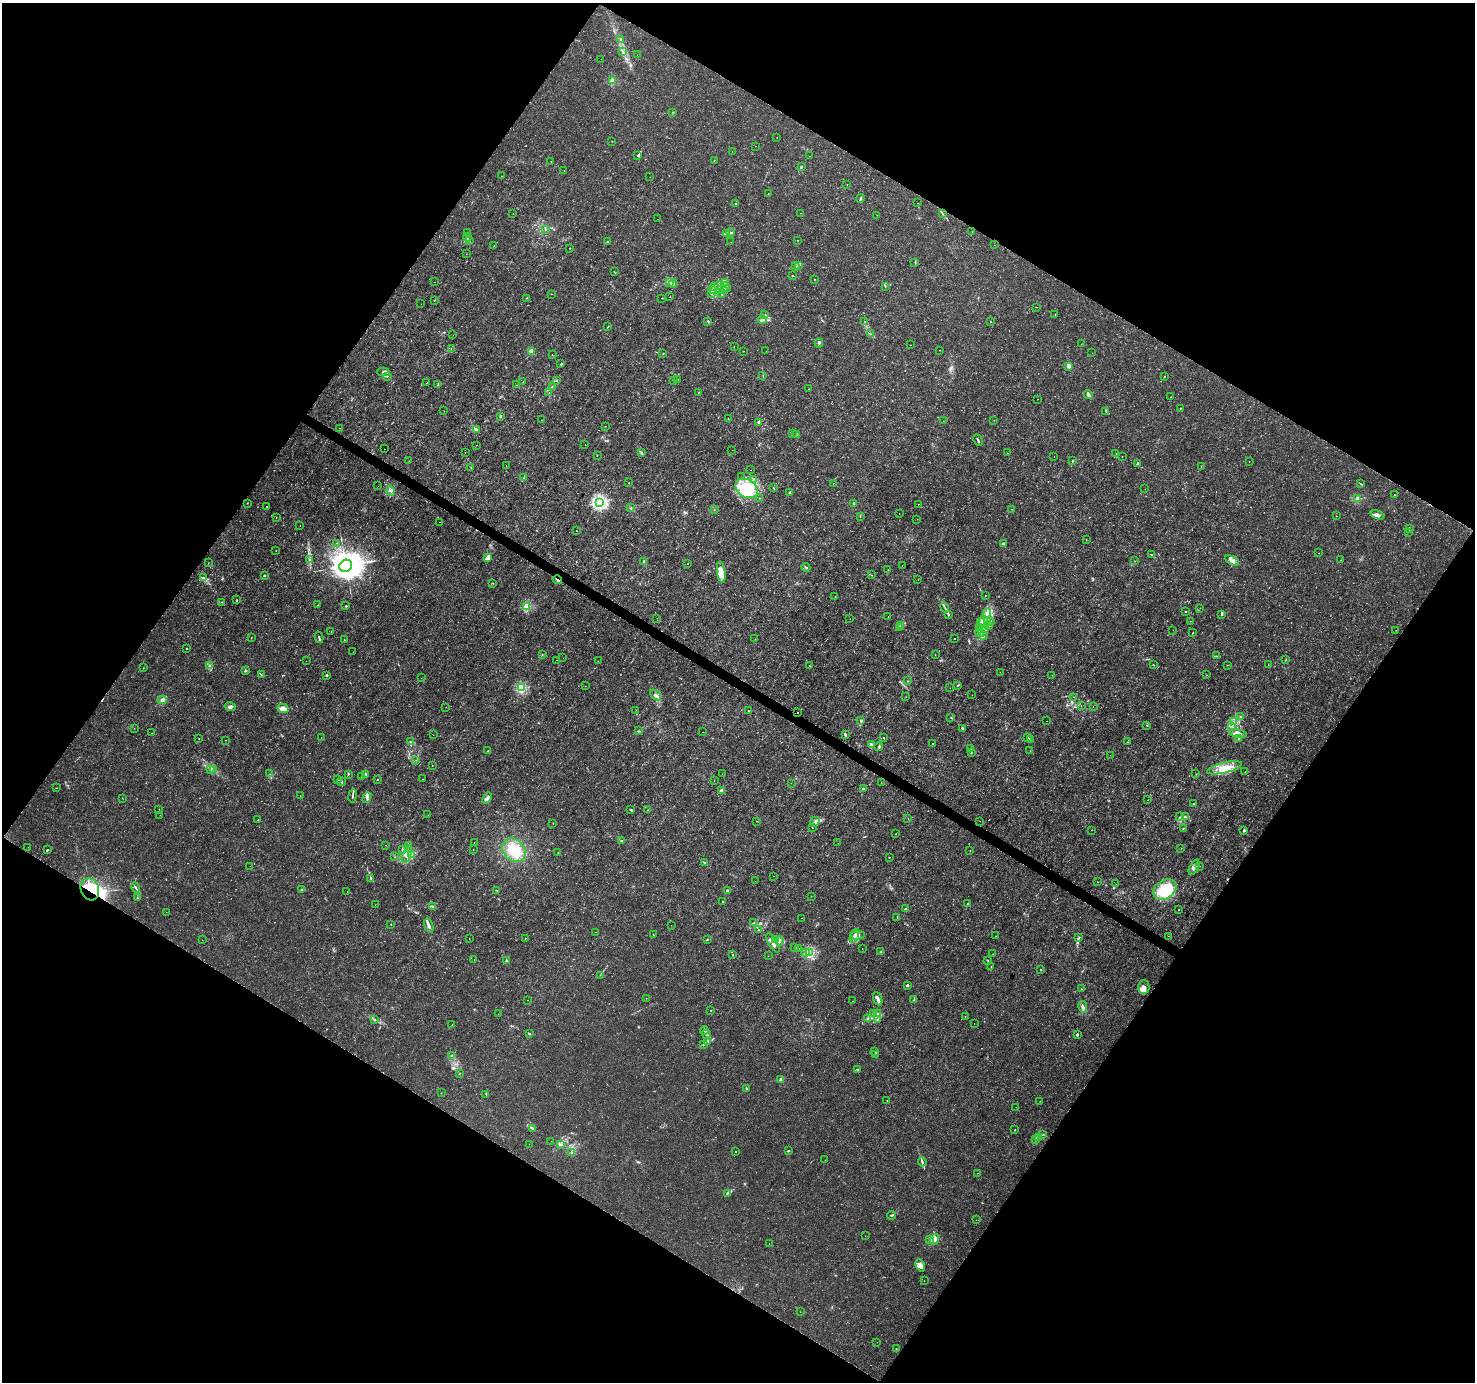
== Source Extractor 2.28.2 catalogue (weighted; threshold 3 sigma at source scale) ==
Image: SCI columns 2-5892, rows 187-5706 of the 5899 x 5961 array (HDU 1 of 3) = the unmasked area's bounding box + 8 px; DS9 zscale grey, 4 x 4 block average (1 PNG px = mean of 4 x 4 image px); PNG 1477 x 1384 px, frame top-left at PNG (2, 3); each listed source drawn as its Kron ellipse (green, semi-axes under 4 px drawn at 4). Shown black and unused: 49% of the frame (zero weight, under 3 of 4 exposures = <1% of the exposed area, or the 3 px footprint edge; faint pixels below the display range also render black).
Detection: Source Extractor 2.28.2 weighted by HDU 2 'WHT'. Background 0.0024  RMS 8.1e-04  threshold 0.00363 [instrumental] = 3 sigma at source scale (4.5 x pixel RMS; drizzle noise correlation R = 1.50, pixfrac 1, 0.0396/0.0396 arcsec/px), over >= 5 px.
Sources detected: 727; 27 too faint to see at this stretch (4 x 4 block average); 4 inside a brighter object's white glare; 10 cosmic-ray / hot-pixel residue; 1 long thin detection or spike segment (spike, bleed or trail) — neither listed nor drawn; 16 coinciding with a brighter row at this scale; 44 inside a brighter listed object's ellipse — not listed separately; of the other 625, all 500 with FLUX_AUTO >= 0.102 (the completeness limit of this list) listed and drawn (125 fainter detections not listed), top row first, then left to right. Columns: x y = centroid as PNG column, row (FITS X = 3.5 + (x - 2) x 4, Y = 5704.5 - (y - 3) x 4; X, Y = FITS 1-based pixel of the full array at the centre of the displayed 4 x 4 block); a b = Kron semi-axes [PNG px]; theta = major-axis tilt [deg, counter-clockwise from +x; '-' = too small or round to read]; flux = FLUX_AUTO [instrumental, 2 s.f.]
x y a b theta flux
621 39 2 2 - 0.26
623 51 4 2 - 0.5
637 55 2 2 - 0.11
601 59 2 2 - 0.13
612 81 2 2 - 17
673 112 2 2 - 0.22
777 137 2 2 - 0.13
612 141 2 2 - 0.12
755 146 2 2 - 0.16
732 151 2 2 - 0.13
638 155 4 2 - 0.64
809 156 2 2 - 0.19
714 160 2 2 - 0.14
551 161 2 2 - 0.31
801 167 3 2 - 0.55
564 170 2 2 - 0.24
502 176 2 2 - 0.28
650 177 2 2 - 0.22
847 185 2 2 - 0.31
768 193 2 2 - 0.13
860 199 4 2 - 0.86
917 203 2 2 - 0.35
736 204 2 2 - 0.52
513 213 2 2 - 0.11
801 213 2 2 - 0.1
943 214 3 2 - 0.34
877 215 2 2 - 0.15
657 219 2 2 - 0.14
545 229 2 2 - 0.23
731 232 4 3 - 0.89
972 232 2 2 - 0.19
468 233 2 2 - 0.25
726 233 3 2 - 0.65
467 237 4 2 - 0.72
798 240 2 2 - 0.45
469 241 2 2 - 0.19
607 242 2 2 - 0.4
731 242 2 2 - 0.16
494 245 2 2 - 0.78
994 245 2 2 - 0.15
570 248 2 2 - 0.22
466 254 2 2 - 0.13
915 262 3 2 - 0.29
796 266 2 2 - 0.25
798 266 2 2 - 0.29
614 272 2 2 - 0.16
792 276 2 2 - 0.29
814 279 2 2 - 0.28
434 282 2 2 - 0.13
670 282 3 2 - 0.49
725 282 4 2 - 0.79
673 283 4 4 - 0.94
714 286 4 2 - 0.8
719 286 4 2 - 0.98
885 286 2 2 - 0.25
726 287 5 3 - 1.2
713 289 3 2 - 1.2
722 290 6 4 2 2.8
712 293 3 2 - 0.65
551 294 2 2 - 0.12
721 294 2 2 - 0.23
670 297 2 2 - 0.13
526 298 3 2 - 0.18
662 298 2 2 - 0.13
434 300 2 2 - 0.18
421 304 2 2 - 0.16
1037 307 2 2 - 0.17
1055 314 2 2 - 0.61
765 315 2 2 - 0.27
762 320 5 3 - 1.1
708 321 2 2 - 0.44
865 322 2 2 - 0.27
991 322 2 2 - 0.13
608 326 3 2 - 0.36
870 334 2 2 - 0.19
453 335 2 2 - 0.1
819 343 4 3 - 0.86
1081 344 2 2 - 0.17
910 345 2 2 - 0.14
734 347 2 2 - 0.25
451 348 2 2 - 0.15
940 350 2 2 - 0.19
531 351 2 2 - 11
744 351 2 2 - 0.16
766 351 2 2 - 0.32
663 353 2 2 - 0.33
1092 353 2 2 - 0.11
552 355 2 2 - 0.15
561 364 2 2 - 0.53
1069 366 2 2 - 8.1
383 372 6 4 2 1.8
763 375 2 2 - 0.15
387 376 2 2 - 0.26
1165 376 2 2 - 0.19
678 379 2 2 - 0.16
674 380 2 2 - 0.31
523 381 2 2 - 0.34
557 381 2 2 - 0.2
427 383 2 2 - 0.2
438 385 3 2 - 0.54
516 385 2 2 - 0.12
552 386 2 2 - 0.3
809 389 2 2 - 0.13
698 392 2 2 - 0.18
549 393 2 2 - 0.12
1088 395 5 2 - 2.3
1170 397 2 2 - 0.13
1038 399 2 2 - 0.12
1180 408 2 2 - 0.35
444 411 2 2 - 0.13
1106 411 2 2 - 0.2
500 416 3 2 - 0.4
728 418 2 2 - 0.14
541 420 2 2 - 0.11
994 420 2 2 - 0.1
943 421 2 2 - 0.18
758 422 3 2 - 0.43
605 426 2 2 - 0.11
339 428 2 2 - 0.3
476 429 3 2 - 0.79
793 433 2 2 - 0.14
796 434 3 2 - 0.8
978 440 6 2 -64 0.83
476 445 2 2 - 0.32
585 445 2 2 - 0.17
385 449 2 2 - 0.16
732 450 2 2 - 0.21
465 453 2 2 - 0.37
642 453 3 2 - 0.4
1007 453 2 2 - 0.12
1116 453 2 2 - 0.2
597 455 2 2 - 0.15
1054 456 2 2 - 0.21
1122 456 2 2 - 0.11
409 461 2 2 - 0.37
1072 461 3 2 - 0.37
1249 461 2 2 - 0.24
1138 464 2 2 - 0.89
506 465 2 2 - 0.13
1201 466 2 2 - 0.16
471 467 2 2 - 0.16
751 470 2 2 - 0.25
741 477 2 2 - 0.12
523 478 2 2 - 0.15
753 480 3 2 - 0.29
629 483 2 2 - 0.57
833 483 2 2 - 0.27
1361 484 2 2 - 0.24
378 486 2 2 - 0.14
773 487 4 2 - 0.29
747 488 12 8 -34 12
1145 489 2 2 - 0.13
391 491 5 2 - 0.76
790 492 2 2 - 3.2
1394 495 2 2 - 0.22
759 498 2 2 - 0.18
1358 499 2 2 - 18
599 502 3 2 - 110
247 503 2 2 - 0.16
854 503 2 2 - 2.8
918 504 2 2 - 0.13
267 506 2 2 - 0.38
631 508 2 2 - 0.43
1011 509 2 2 - 0.19
714 510 2 2 - 0.15
899 514 2 2 - 0.67
1378 515 7 3 -19 1.9
860 516 2 2 - 0.22
1336 516 2 2 - 0.3
276 517 2 2 - 0.16
917 519 2 2 - 0.11
439 522 2 2 - 0.17
300 525 2 2 - 0.13
1409 528 3 2 - 0.43
576 531 2 2 - 0.18
1408 532 2 2 - 0.12
1086 540 2 2 - 0.11
336 543 2 2 - 0.14
1003 544 2 2 - 2.3
276 550 2 2 - 0.3
1319 553 2 2 - 0.19
1152 555 2 2 - 0.19
488 558 4 3 - 4.4
310 560 3 2 - 0.48
1341 560 2 2 - 0.13
644 561 2 2 - 1.6
1135 561 2 2 - 0.11
1232 561 7 3 -27 2
208 563 2 2 - 0.12
688 564 2 2 - 0.16
346 566 6 5 - 1800
902 566 2 2 - 0.12
806 567 4 2 - 0.59
888 570 2 2 - 0.13
721 572 11 4 -84 4.6
264 575 2 2 - 1.5
871 575 2 2 - 0.2
203 578 4 2 - 0.61
557 580 5 2 - 0.76
918 580 2 2 - 0.11
493 583 2 2 - 0.2
985 595 2 2 - 0.35
835 597 2 2 - 0.14
237 600 2 2 - 0.24
222 602 2 2 - 0.13
317 605 2 2 - 0.3
346 606 2 2 - 1.4
527 606 2 2 - 32
945 607 5 2 - 0.71
1200 608 2 2 - 0.13
1185 612 2 2 - 0.27
987 613 4 4 - 1.7
948 614 3 2 - 0.51
1221 614 4 2 - 0.48
888 617 2 2 - 0.14
657 618 2 2 - 0.16
850 619 2 2 - 0.11
987 620 2 2 - 0.53
990 621 2 2 - 0.18
1190 621 2 2 - 0.11
981 622 4 3 - 1.3
983 622 6 2 -86 1.6
901 626 2 2 - 0.27
989 626 2 2 - 0.23
980 627 2 2 - 0.44
899 628 2 2 - 0.19
984 629 4 3 - 1.4
1173 630 2 2 - 0.12
1396 630 2 2 - 0.2
331 631 2 2 - 0.14
979 632 3 2 - 0.57
1193 633 2 2 - 0.23
981 634 4 2 - 0.93
983 635 3 2 - 0.34
251 637 2 2 - 0.15
319 637 6 2 -76 0.67
955 638 2 2 - 0.21
755 639 2 2 - 0.11
345 640 2 2 - 0.26
187 648 2 2 - 0.21
353 652 2 2 - 0.1
542 654 2 2 - 0.24
935 655 2 2 - 0.11
1216 656 3 2 - 0.43
563 658 2 2 - 0.11
557 660 2 2 - 0.16
1286 660 2 2 - 0.25
306 661 2 2 - 0.1
598 661 2 2 - 0.11
1268 664 2 2 - 0.13
209 665 3 2 - 0.6
1153 665 3 2 - 0.26
1227 665 2 2 - 0.14
809 666 2 2 - 0.53
143 668 2 2 - 0.2
245 671 3 2 - 0.46
1000 672 2 2 - 0.12
261 674 2 2 - 0.17
327 675 2 2 - 0.84
1052 675 2 2 - 0.16
1206 675 2 2 - 0.13
421 678 2 2 - 0.14
908 681 2 2 - 0.16
958 685 3 2 - 0.33
585 686 2 2 - 0.15
522 688 2 2 - 44
950 688 2 2 - 0.14
655 695 6 3 -41 1.3
972 695 2 2 - 0.11
906 697 2 2 - 0.23
1074 697 2 2 - 0.14
162 700 5 4 - 1.4
1081 706 2 2 - 0.23
230 707 6 3 -14 1.5
446 707 2 2 - 0.2
1093 707 2 2 - 0.26
283 708 6 4 -29 4
636 710 2 2 - 0.12
748 711 2 2 - 0.26
798 712 2 2 - 0.58
951 717 2 2 - 0.22
1240 717 2 2 - 0.26
861 721 2 2 - 0.91
1047 721 2 2 - 0.12
1233 721 3 2 - 0.54
1147 725 2 2 - 0.41
1231 726 2 2 - 0.26
134 728 2 2 - 0.16
962 728 3 2 - 0.94
639 731 2 2 - 0.18
703 732 2 2 - 0.11
151 733 2 2 - 0.15
1238 734 9 3 -11 6
433 735 2 2 - 0.13
845 735 3 2 - 1.1
321 737 2 2 - 0.13
883 737 2 2 - 0.3
1028 737 2 2 - 0.31
199 739 2 2 - 0.31
1238 739 3 2 - 0.32
225 740 2 2 - 0.15
1030 740 3 2 - 0.36
411 742 2 2 - 0.23
1127 742 2 2 - 0.23
933 743 2 2 - 0.2
871 744 2 2 - 2.8
879 747 4 2 - 0.61
971 749 2 2 - 0.14
488 750 2 2 - 0.21
1030 751 2 2 - 0.42
971 752 2 2 - 0.23
1110 755 2 2 - 0.49
416 760 2 2 - 0.4
432 765 2 2 - 0.28
1224 768 18 5 14 7.3
214 769 3 2 - 0.58
210 770 2 2 - 0.16
1245 772 2 2 - 0.2
270 774 2 2 - 0.11
348 774 3 2 - 0.32
365 774 3 2 - 0.62
722 774 2 2 - 0.13
1196 774 2 2 - 0.12
362 777 2 2 - 0.11
338 779 2 2 - 0.27
377 779 2 2 - 0.31
423 779 2 2 - 0.26
714 781 2 2 - 0.12
342 782 4 2 - 0.48
791 783 2 2 - 0.11
881 783 2 2 - 0.18
56 788 2 2 - 0.16
863 789 3 2 - 0.64
721 790 3 2 - 0.92
300 796 2 2 - 0.11
353 796 7 2 81 0.73
367 797 5 4 - 1.4
122 798 2 2 - 0.12
487 798 6 3 62 1.2
1148 800 2 2 - 0.11
1194 804 3 2 - 0.39
159 809 2 2 - 0.11
631 810 2 2 - 0.65
648 810 2 2 - 0.25
160 815 2 2 - 0.11
428 815 2 2 - 0.13
1180 817 2 2 - 0.45
1185 817 2 2 - 0.39
908 819 2 2 - 0.11
258 820 2 2 - 0.16
757 821 2 2 - 0.13
980 821 2 2 - 0.16
815 822 5 2 - 1.1
553 823 2 2 - 0.19
812 828 2 2 - 0.13
1183 828 3 2 - 0.37
1092 830 2 2 - 0.12
1244 830 2 2 - 1.2
896 834 2 2 - 0.13
622 841 2 2 - 0.61
474 842 2 2 - 0.16
838 843 2 2 - 0.12
386 845 2 2 - 0.26
409 845 4 2 - 0.6
28 847 2 2 - 0.13
1181 848 2 2 - 0.16
473 849 2 2 - 0.11
47 850 4 2 - 0.39
403 850 4 2 - 0.4
514 850 13 10 -47 14
970 851 2 2 - 0.12
558 853 2 2 - 0.1
407 854 9 3 71 2.3
412 855 3 3 - 0.92
394 857 2 2 - 0.16
889 857 2 2 - 0.88
704 862 2 2 - 0.56
250 866 2 2 - 0.12
1200 866 2 2 - 0.14
1194 867 8 3 63 1.9
774 876 2 2 - 0.15
371 879 3 2 - 0.4
755 881 2 2 - 0.11
1097 882 2 2 - 0.2
1116 884 2 2 - 0.1
136 888 5 2 - 0.85
90 889 11 9 -71 26
1165 889 12 9 34 24
302 890 2 2 - 1.2
496 890 2 2 - 0.19
727 890 2 2 - 3.2
347 891 2 2 - 0.34
811 896 2 2 - 0.12
138 898 2 2 - 0.21
723 901 2 2 - 1.8
967 903 2 2 - 0.61
375 905 2 2 - 0.12
432 906 2 2 - 0.36
905 909 2 2 - 0.44
1179 910 2 2 - 0.27
166 912 2 2 - 0.1
897 917 2 2 - 0.14
802 918 2 2 - 0.14
753 923 2 2 - 0.19
391 925 2 2 - 0.13
671 925 2 2 - 0.1
429 926 7 2 -70 2.4
759 930 2 2 - 0.21
596 932 2 2 - 0.11
653 934 2 2 - 0.34
857 935 7 3 10 1.6
854 936 7 3 69 2
996 936 2 2 - 0.14
1168 936 2 2 - 0.1
525 938 2 2 - 0.22
1079 938 2 2 - 0.26
469 939 2 2 - 0.15
776 939 2 2 - 0.54
202 940 2 2 - 0.11
707 940 2 2 - 0.25
779 941 4 2 - 0.87
773 943 11 2 -58 3.8
795 947 2 2 - 0.22
798 948 3 2 - 0.3
862 949 2 2 - 0.14
881 952 4 2 - 0.71
805 953 3 2 - 0.56
810 953 2 2 - 49
993 954 2 2 - 0.11
733 955 2 2 - 0.25
768 956 2 2 - 0.12
474 960 2 2 - 0.23
506 961 3 2 - 0.68
988 961 2 2 - 0.26
991 967 2 2 - 0.13
1041 970 2 2 - 0.32
600 975 2 2 - 0.16
907 985 2 2 - 0.92
1144 987 7 6 - 2.8
1081 989 3 2 - 0.19
646 998 2 2 - 0.13
878 999 7 2 -68 2.7
914 999 4 2 - 0.69
528 1000 2 2 - 0.19
853 1001 2 2 - 0.16
1083 1007 6 3 -79 1.6
711 1011 2 2 - 0.52
874 1013 4 2 - 0.68
498 1014 2 2 - 0.12
878 1014 2 2 - 0.22
965 1016 2 2 - 0.14
868 1019 3 2 - 0.77
375 1020 2 2 - 0.31
877 1020 2 2 - 0.31
974 1023 2 2 - 0.14
452 1025 2 2 - 0.11
704 1030 4 2 - 0.66
529 1034 3 2 - 0.78
706 1034 4 3 - 1.1
1077 1035 3 2 - 0.81
708 1042 2 2 - 0.36
703 1044 3 2 - 0.5
875 1051 3 2 - 0.54
875 1054 2 2 - 0.23
452 1056 2 2 - 0.3
858 1069 2 2 - 0.2
460 1073 2 2 - 0.13
781 1079 2 2 - 4.5
746 1088 2 2 - 0.36
441 1093 2 2 - 0.12
486 1094 2 2 - 0.23
887 1100 2 2 - 0.5
1040 1101 2 2 - 0.19
1016 1107 2 2 - 0.16
532 1128 4 2 - 0.76
1015 1130 2 2 - 0.24
1043 1134 2 2 - 0.25
1038 1137 2 2 - 0.19
1036 1139 2 2 - 0.37
551 1141 2 2 - 0.16
529 1144 2 2 - 0.1
560 1145 2 2 - 0.48
736 1151 2 2 - 0.42
788 1151 2 2 - 0.59
571 1152 2 2 - 0.3
825 1160 2 2 - 0.1
922 1162 4 2 - 0.8
978 1173 2 2 - 0.72
727 1193 3 2 - 0.7
891 1215 5 2 - 0.69
976 1220 2 2 - 0.12
865 1236 2 2 - 0.13
935 1239 5 4 - 3.6
930 1240 3 2 - 0.6
769 1243 2 2 - 0.28
920 1265 6 4 -64 3
924 1281 2 2 - 0.12
800 1312 2 2 - 0.15
877 1342 2 2 - 0.12
896 1349 2 2 - 0.19
Overlapping masked pixels (flux is a lower limit): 3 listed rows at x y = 557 580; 798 712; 90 889
Diffuse or blended objects may show on this block-average render without a row.